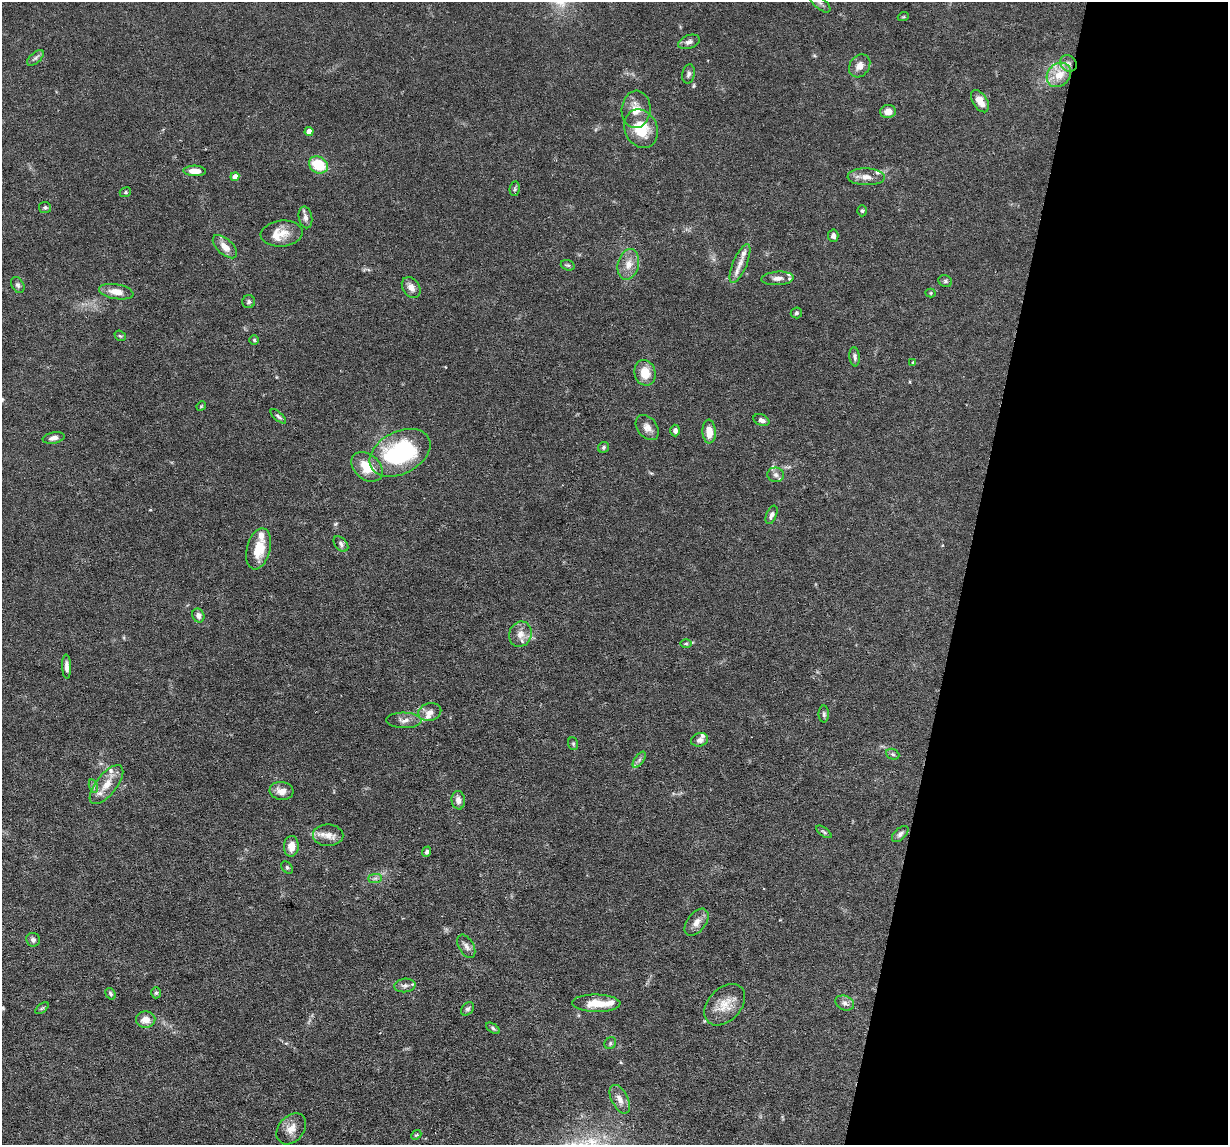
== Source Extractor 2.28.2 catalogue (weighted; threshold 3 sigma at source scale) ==
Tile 8 of 4 x 4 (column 4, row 2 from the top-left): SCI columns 3681-4906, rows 2405-3547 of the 4906 x 4927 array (HDU 1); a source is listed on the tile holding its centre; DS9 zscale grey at full resolution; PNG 1230 x 1147 px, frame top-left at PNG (2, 2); each listed source drawn as its Kron ellipse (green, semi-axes under 4 px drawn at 4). Shown black and unused: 21% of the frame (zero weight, under 3 of 6 exposures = <1% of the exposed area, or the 3 px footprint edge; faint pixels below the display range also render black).
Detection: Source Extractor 2.28.2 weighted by HDU 2 'WHT'; one run over the whole footprint, this tile lists its part. Background 0.0968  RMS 0.0042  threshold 0.0172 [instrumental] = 3 sigma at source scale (4.09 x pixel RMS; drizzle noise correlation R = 1.36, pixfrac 0.8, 0.05/0.05 arcsec/px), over >= 5 px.
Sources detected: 107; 13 inside a brighter listed object's ellipse — not listed separately; the other 94 listed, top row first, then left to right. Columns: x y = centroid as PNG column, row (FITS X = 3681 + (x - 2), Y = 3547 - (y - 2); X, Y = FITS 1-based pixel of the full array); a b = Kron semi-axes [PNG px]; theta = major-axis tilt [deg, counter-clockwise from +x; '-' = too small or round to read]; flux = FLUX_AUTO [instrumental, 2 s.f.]
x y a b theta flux
819 2 14 6 -42 1.9
903 17 5 3 - 0.37
689 42 11 6 20 1.6
35 58 10 5 43 1.3
1068 63 9 7 -43 1.6
860 66 12 9 54 3.3
688 74 10 6 78 1.2
1059 75 13 11 45 6.4
980 101 12 7 -57 4.2
636 109 18 14 85 6
888 111 8 6 10 3.1
641 129 20 16 -64 12
309 132 4 4 - 3.8
318 165 10 8 -33 14
195 171 11 5 -2 4
235 177 4 4 - 4.2
866 177 18 8 -2 3.6
515 189 7 5 82 0.78
125 192 6 4 22 0.6
45 208 6 5 - 0.76
862 211 5 4 - 0.65
305 217 11 6 -79 1.7
282 233 21 13 6 5.6
833 236 6 5 - 1.5
225 247 15 7 -43 4
740 263 21 7 67 3.7
628 264 15 10 76 4.3
568 265 7 5 -19 0.66
777 278 16 7 3 2.6
945 281 7 6 - 0.78
18 285 8 6 -61 1
411 287 11 8 -57 2.9
116 292 17 7 -10 4.2
931 293 5 4 - 0.45
249 302 6 6 - 0.86
796 313 5 5 - 0.79
120 336 6 4 -41 0.57
254 340 5 5 - 0.57
855 357 9 5 -84 1.1
913 362 4 3 - 0.43
645 373 13 10 -76 6.1
201 406 5 4 - 0.41
278 416 9 4 -41 0.83
761 420 8 5 -24 1.5
647 428 14 9 -51 2.7
675 431 6 5 - 1.5
709 432 12 6 -86 5.2
54 438 11 5 10 2
604 447 6 5 - 0.74
400 453 32 21 27 47
367 467 17 12 -40 8.6
776 475 8 7 - 1.6
771 515 10 5 68 1.4
341 544 9 6 -49 1.1
259 549 21 11 75 9.6
198 615 7 6 - 1.7
520 634 13 11 70 3.6
686 644 6 4 0 0.56
67 667 12 4 -88 2
430 712 11 9 14 2.5
824 714 8 5 -89 0.88
404 720 18 7 -1 2.7
700 740 9 6 16 1.6
573 744 6 5 - 0.59
893 754 7 5 -23 0.73
639 760 9 4 55 1
106 785 23 10 51 5.8
93 786 7 4 -74 0.93
281 791 12 9 -6 3.6
458 800 9 6 -84 2
824 832 9 4 -35 0.77
900 834 10 5 43 1.3
328 835 15 11 -2 3.7
291 846 10 7 86 3.8
427 852 5 4 - 0.88
287 868 7 5 -50 0.7
375 878 7 4 1 0.96
696 922 15 9 52 3
33 940 7 7 - 1.1
466 946 13 7 -60 1.9
405 985 11 7 5 1.5
156 993 5 4 - 0.59
110 994 6 4 -56 0.87
596 1003 24 8 -1 7.4
845 1003 10 7 -21 1.5
725 1005 24 16 46 7
42 1008 8 4 36 0.57
467 1009 8 5 49 0.96
146 1020 10 8 4 4.2
493 1028 8 4 -33 0.74
610 1043 6 5 - 0.7
620 1099 15 8 -63 2.9
291 1129 17 12 50 4
416 1135 5 4 - 0.46
Isophote crosses this tile's border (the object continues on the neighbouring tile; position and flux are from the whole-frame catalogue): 1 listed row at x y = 819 2